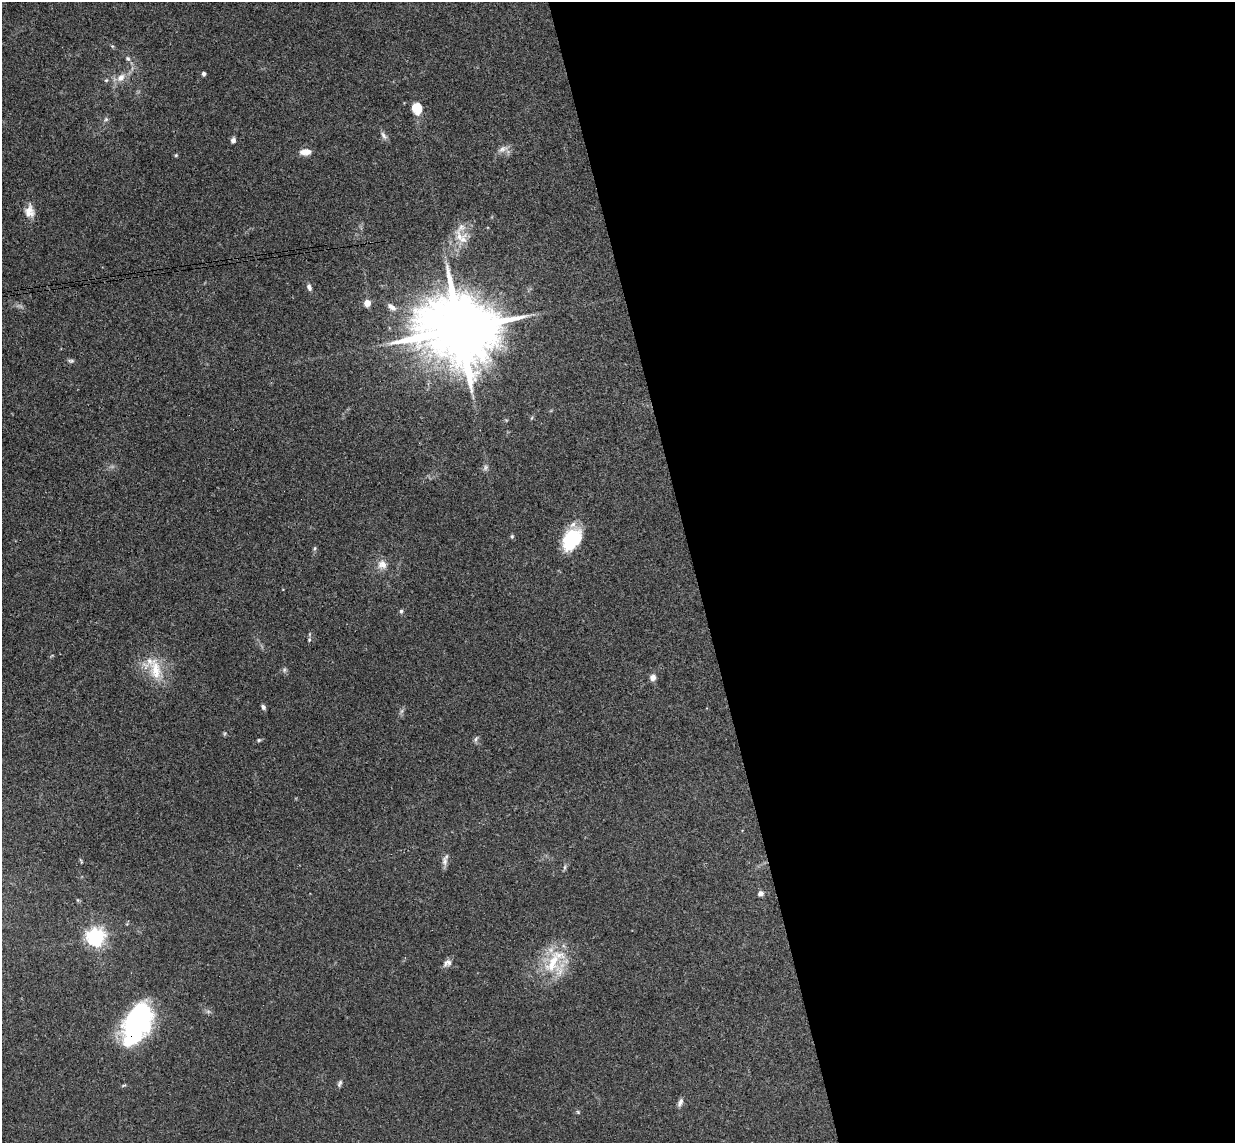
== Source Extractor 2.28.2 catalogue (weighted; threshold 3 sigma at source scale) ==
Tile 8 of 4 x 4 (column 4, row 2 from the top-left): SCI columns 3755-4987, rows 2437-3577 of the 5046 x 4985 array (HDU 1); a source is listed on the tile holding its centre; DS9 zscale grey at full resolution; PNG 1237 x 1145 px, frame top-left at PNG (2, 2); no overlay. Shown black and unused: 44% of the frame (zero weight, under 3 of 4 exposures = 6% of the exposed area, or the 3 px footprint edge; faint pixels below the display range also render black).
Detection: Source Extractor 2.28.2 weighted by HDU 2 'WHT'; one run over the whole footprint, this tile lists its part. Background 0.158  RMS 0.0071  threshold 0.0321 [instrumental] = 3 sigma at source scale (4.5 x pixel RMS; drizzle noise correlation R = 1.50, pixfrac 1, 0.05/0.05 arcsec/px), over >= 5 px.
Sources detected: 44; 2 inside a brighter listed object's ellipse — not listed separately; the other 42 listed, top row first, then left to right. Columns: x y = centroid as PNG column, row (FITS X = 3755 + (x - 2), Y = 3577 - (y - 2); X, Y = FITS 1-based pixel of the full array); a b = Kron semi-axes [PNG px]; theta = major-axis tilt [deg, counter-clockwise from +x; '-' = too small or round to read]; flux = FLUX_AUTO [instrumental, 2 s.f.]
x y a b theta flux
128 59 7 6 - 1.6
204 74 4 4 - 2.3
121 78 12 9 42 6.1
106 80 5 4 - 0.93
417 108 13 11 -82 12
106 119 6 5 - 1.3
384 136 12 6 -57 2.6
233 140 7 6 - 2.2
502 149 14 7 29 3.9
305 152 14 8 5 5.4
176 155 4 4 - 0.82
29 211 17 12 -87 7.1
461 227 23 14 55 9.2
309 287 8 5 -68 2.4
367 303 4 4 - 12
391 307 14 7 -37 3.6
459 329 23 17 2 8900
71 361 8 5 -3 1.4
485 467 10 4 89 1.8
512 536 6 4 -70 1
572 539 28 18 57 31
315 548 6 4 88 1
382 564 12 12 - 6
401 611 5 5 - 1.3
309 640 5 4 - 1
156 670 34 15 -80 19
284 670 6 5 - 1.3
653 678 7 7 - 3.8
263 707 6 4 -50 2
476 739 8 4 67 1.5
259 740 6 4 46 0.91
81 861 8 2 -61 0.72
445 861 14 7 88 3.4
565 867 7 4 72 1.2
761 893 6 5 - 2.8
96 937 6 6 - 320
554 962 41 26 71 33
447 963 13 8 39 3.5
137 1024 33 18 66 170
340 1083 11 5 65 1.8
680 1102 11 6 66 2.7
578 1112 5 4 - 0.84
Overlapping masked pixels (flux is a lower limit): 1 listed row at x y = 137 1024